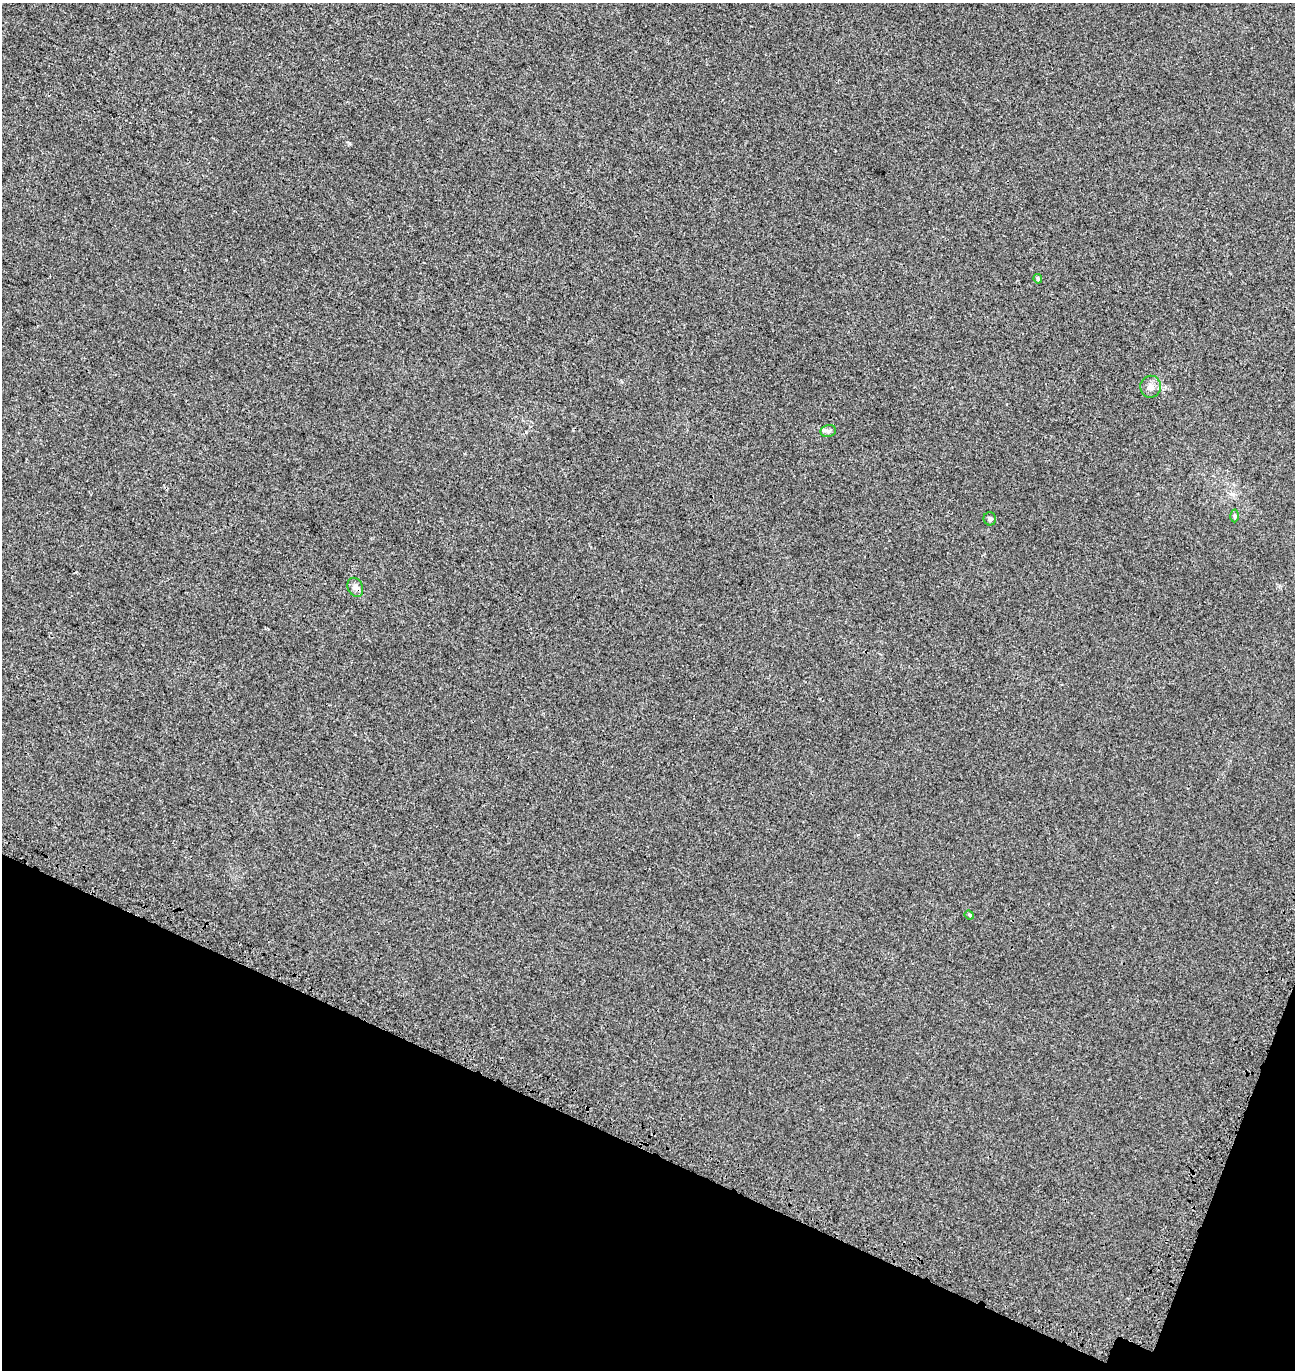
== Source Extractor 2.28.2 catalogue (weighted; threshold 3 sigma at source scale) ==
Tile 15 of 4 x 4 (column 3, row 4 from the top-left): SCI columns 2911-4203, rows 146-1513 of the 5884 x 5755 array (HDU 1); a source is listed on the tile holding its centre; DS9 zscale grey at full resolution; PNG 1297 x 1372 px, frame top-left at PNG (2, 3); each listed source drawn as its Kron ellipse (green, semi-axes under 4 px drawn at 4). Shown black and unused: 18% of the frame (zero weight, under 3 of 4 exposures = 9% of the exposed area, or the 3 px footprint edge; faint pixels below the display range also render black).
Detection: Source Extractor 2.28.2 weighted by HDU 2 'WHT'; one run over the whole footprint, this tile lists its part. Background 8.24e-04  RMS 0.0037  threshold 0.0166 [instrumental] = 3 sigma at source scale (4.5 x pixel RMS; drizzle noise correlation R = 1.50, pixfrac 1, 0.0396/0.0396 arcsec/px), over >= 5 px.
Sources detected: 7; all 7 listed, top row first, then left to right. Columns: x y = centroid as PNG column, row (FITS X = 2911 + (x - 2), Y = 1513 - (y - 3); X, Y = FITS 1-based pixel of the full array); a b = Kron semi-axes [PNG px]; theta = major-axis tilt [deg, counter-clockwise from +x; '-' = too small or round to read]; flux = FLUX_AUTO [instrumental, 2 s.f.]
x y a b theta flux
1038 279 4 4 - 0.73
1151 387 11 10 - 2.2
828 431 8 6 13 0.99
1235 516 6 4 -89 0.57
990 519 6 6 - 0.89
355 587 10 7 -67 1.7
969 915 5 4 - 0.37